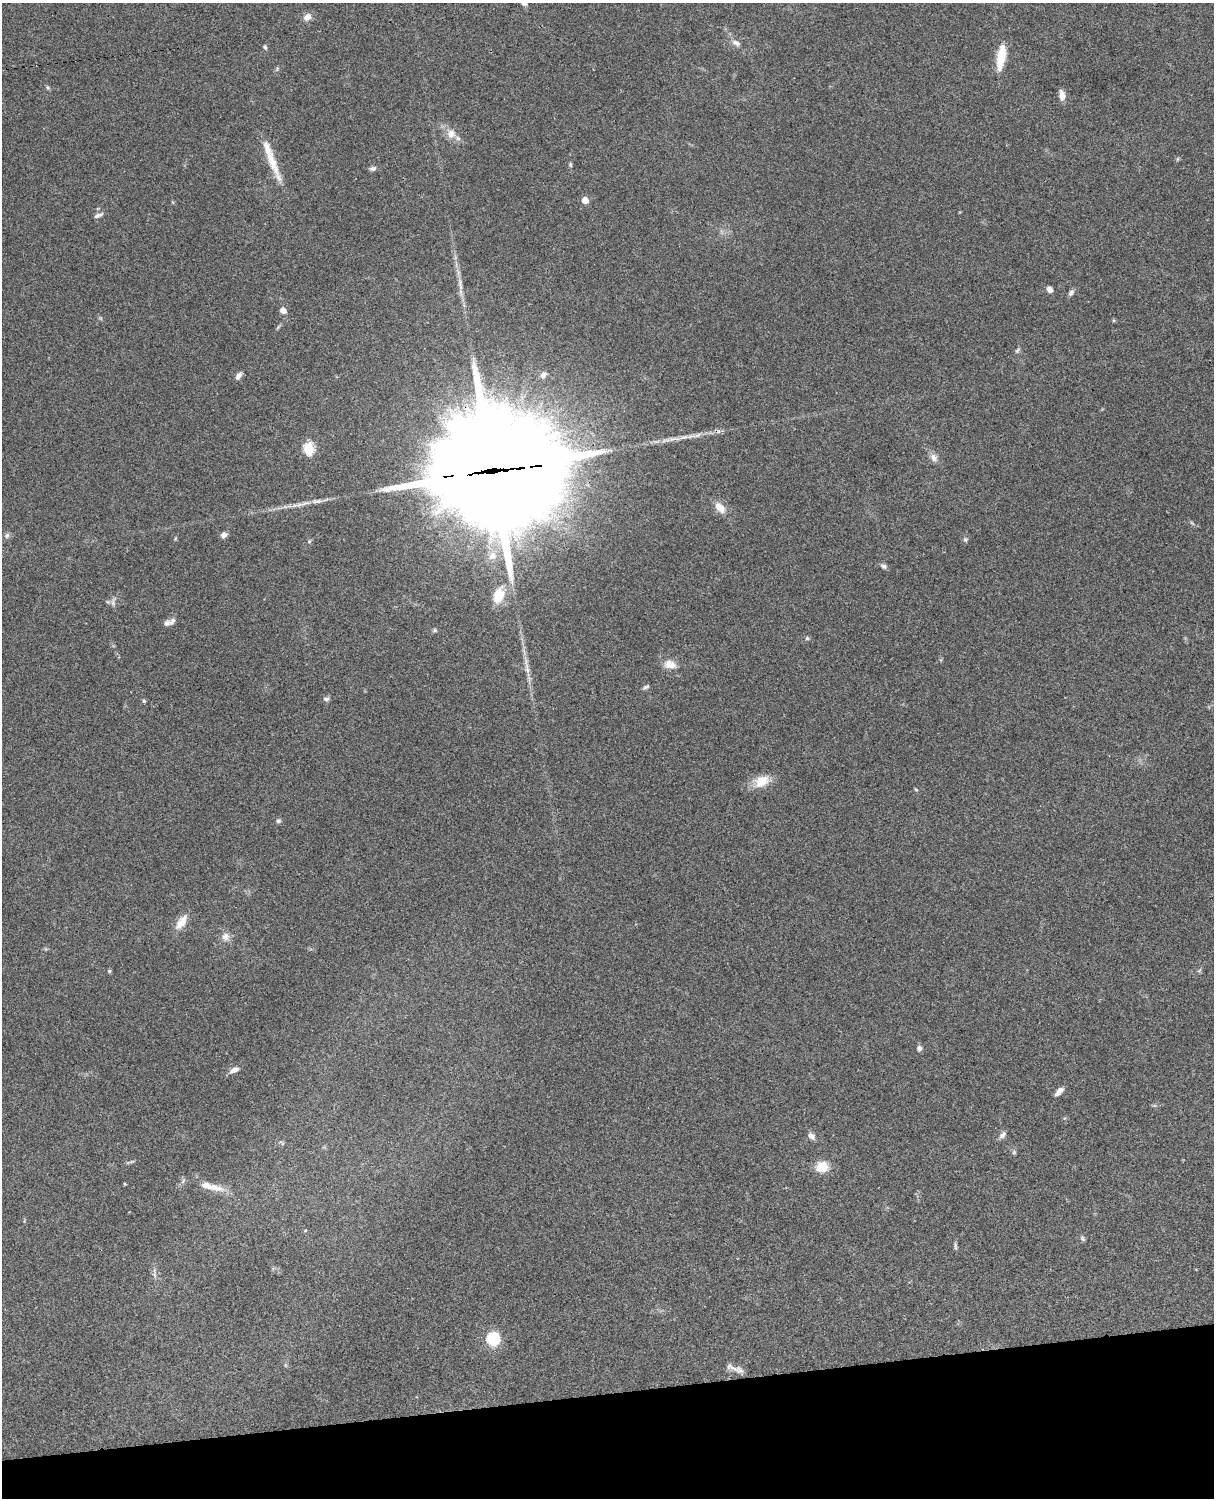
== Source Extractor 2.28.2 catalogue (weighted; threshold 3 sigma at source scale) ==
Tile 10 of 4 x 3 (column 2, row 3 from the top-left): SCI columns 1334-2545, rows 276-1771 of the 5088 x 4924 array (HDU 1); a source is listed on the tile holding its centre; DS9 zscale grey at full resolution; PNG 1216 x 1500 px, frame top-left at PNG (2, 3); no overlay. Shown black and unused: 7% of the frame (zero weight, under 3 of 4 exposures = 6% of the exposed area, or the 3 px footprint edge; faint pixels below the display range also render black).
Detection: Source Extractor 2.28.2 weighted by HDU 2 'WHT'; one run over the whole footprint, this tile lists its part. Background 0.0847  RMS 0.006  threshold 0.027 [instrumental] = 3 sigma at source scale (4.5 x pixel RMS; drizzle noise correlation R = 1.50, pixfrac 1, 0.05/0.05 arcsec/px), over >= 5 px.
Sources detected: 71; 1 too faint to see at this stretch — not listed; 7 inside a brighter listed object's ellipse — not listed separately; the other 63 listed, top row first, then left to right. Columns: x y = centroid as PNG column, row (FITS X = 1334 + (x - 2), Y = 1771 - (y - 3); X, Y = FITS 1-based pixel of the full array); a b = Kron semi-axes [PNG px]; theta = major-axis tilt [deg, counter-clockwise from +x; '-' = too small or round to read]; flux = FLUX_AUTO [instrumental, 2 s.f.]
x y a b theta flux
307 17 10 8 41 3.7
736 43 13 7 -30 2.8
265 47 7 4 -74 1
1001 57 27 9 81 16
277 69 7 3 89 0.74
1062 95 12 6 -84 4.2
451 134 14 12 78 5.8
1177 159 6 4 71 0.72
272 161 43 10 -68 14
570 165 6 4 -70 0.82
373 169 9 6 5 1.6
585 200 5 5 - 10
98 215 13 5 22 2.1
460 284 22 5 -81 4.9
1050 289 7 6 - 2.8
1071 293 8 6 59 1.9
283 310 6 5 - 3.9
1018 350 9 5 50 1.2
543 375 8 6 44 2.2
238 376 10 6 56 2.4
684 437 21 4 17 4.4
309 449 6 5 - 52
934 458 13 8 -56 3.2
493 471 54 36 5 20000
306 503 17 5 16 3.5
720 507 16 10 -48 6.5
7 535 8 6 73 1.5
224 535 7 6 - 2.7
965 539 7 6 - 1.2
309 541 6 5 - 0.89
492 556 12 11 - 5.9
884 566 8 6 -22 1.6
499 595 20 13 70 12
113 602 12 6 86 2.1
167 623 11 7 13 2.5
435 630 6 5 - 0.87
807 638 5 5 - 0.9
670 664 17 11 -11 6.2
527 669 21 5 -79 4.8
646 687 9 4 24 1.2
326 699 7 5 -7 1.5
144 701 4 3 - 0.99
762 781 20 13 33 10
916 790 5 3 - 0.58
278 821 6 5 - 1.3
181 922 24 10 54 6.8
225 937 11 10 - 4.1
1199 970 8 3 45 0.83
109 971 5 4 - 0.77
919 1048 6 5 - 1.9
234 1070 11 6 24 3.6
1059 1091 12 5 45 3.7
1002 1135 10 6 48 2.4
811 1136 10 7 -42 2.7
1014 1152 6 6 - 1
128 1163 7 4 19 0.91
822 1167 11 10 - 12
125 1184 4 4 - 0.54
214 1187 32 9 -14 8.7
1083 1239 8 5 -53 1.1
955 1246 11 4 -80 1.3
493 1339 6 6 - 80
731 1367 21 7 -25 3.1
Overlapping masked pixels (flux is a lower limit): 1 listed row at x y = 493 471